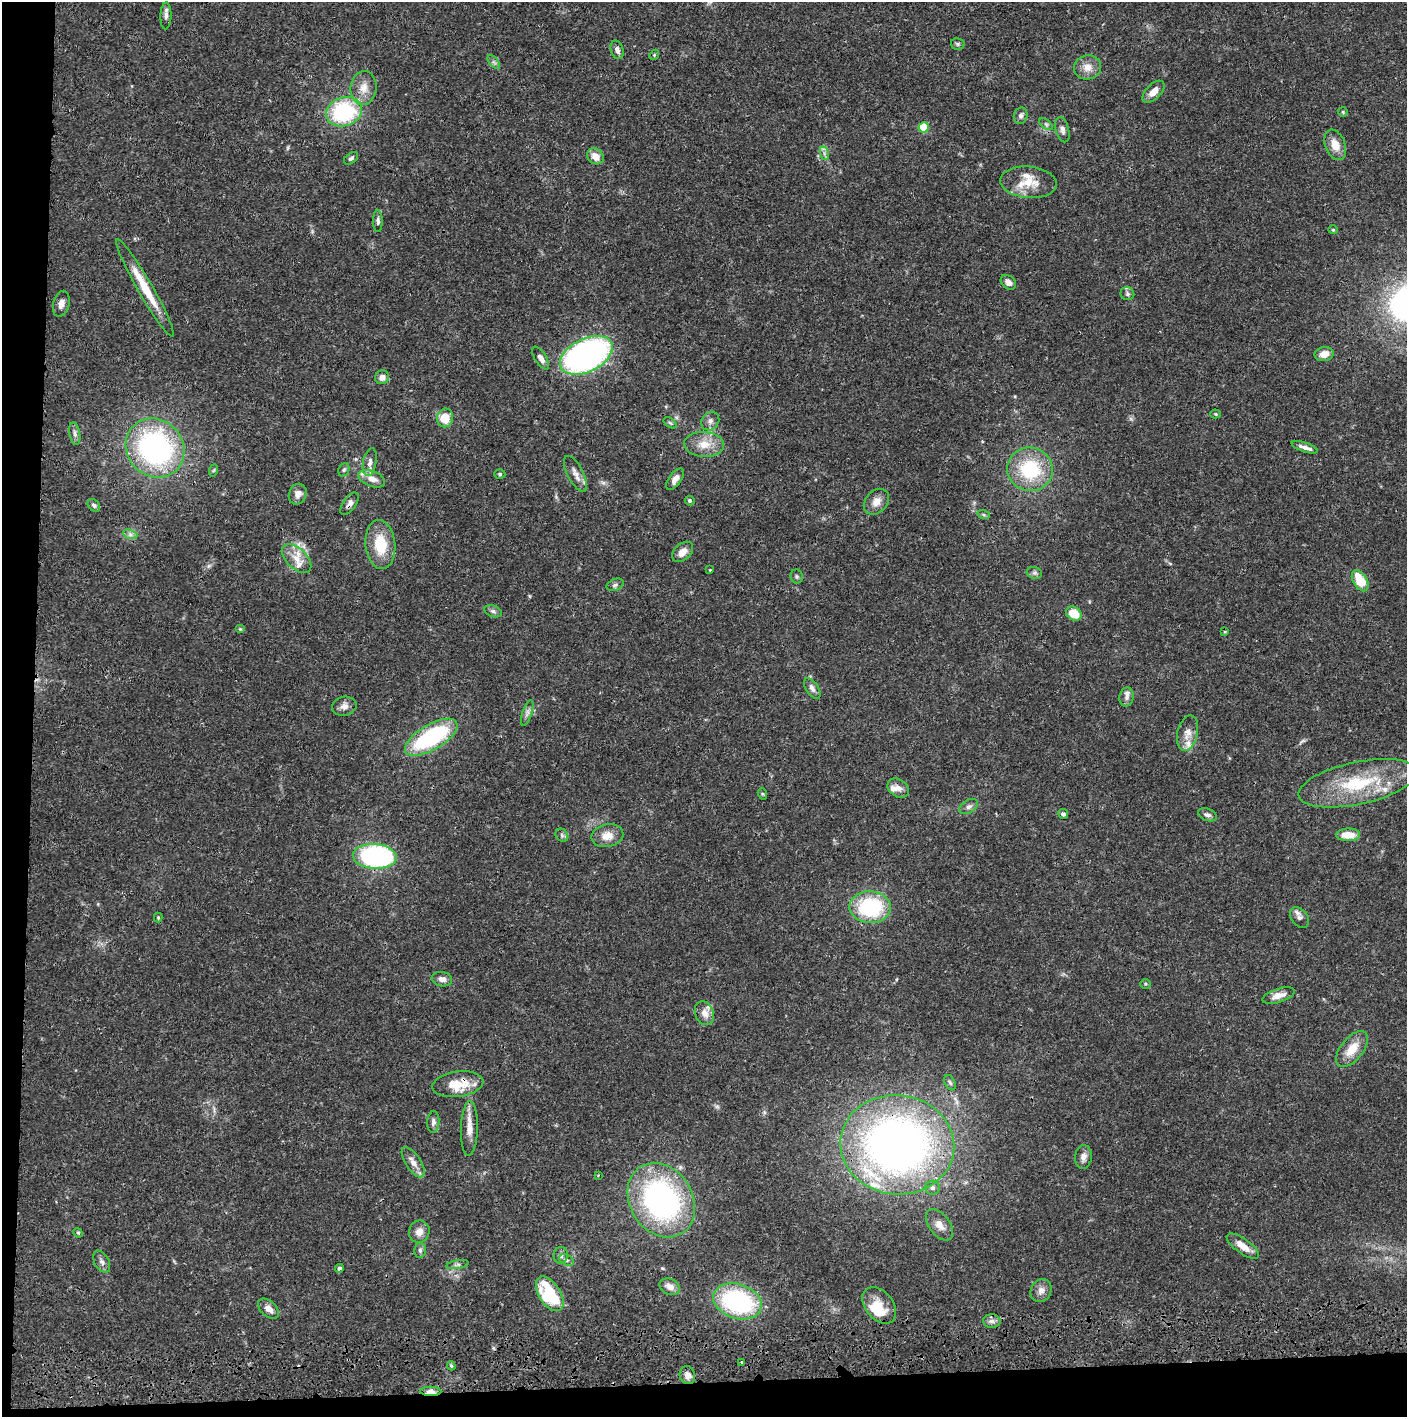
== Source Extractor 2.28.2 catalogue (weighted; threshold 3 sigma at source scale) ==
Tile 7 of 3 x 3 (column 1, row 3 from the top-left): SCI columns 14-1418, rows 119-1533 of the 4237 x 4419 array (HDU 1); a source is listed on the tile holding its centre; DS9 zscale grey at full resolution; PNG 1409 x 1419 px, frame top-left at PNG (2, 2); each listed source drawn as its Kron ellipse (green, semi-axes under 4 px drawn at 4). Shown black and unused: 5% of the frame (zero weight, under 3 of 4 exposures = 6% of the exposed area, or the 3 px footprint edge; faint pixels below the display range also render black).
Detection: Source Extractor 2.28.2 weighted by HDU 2 'WHT'; one run over the whole footprint, this tile lists its part. Background 0.0265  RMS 0.0025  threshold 0.0114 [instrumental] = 3 sigma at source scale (4.5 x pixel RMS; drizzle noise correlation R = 1.50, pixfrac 1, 0.05/0.05 arcsec/px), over >= 5 px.
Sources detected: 133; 1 too faint to see at this stretch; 2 inside a brighter object's white glare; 1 cosmic-ray / hot-pixel residue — neither listed nor drawn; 10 inside a brighter listed object's ellipse — not listed separately; the other 119 listed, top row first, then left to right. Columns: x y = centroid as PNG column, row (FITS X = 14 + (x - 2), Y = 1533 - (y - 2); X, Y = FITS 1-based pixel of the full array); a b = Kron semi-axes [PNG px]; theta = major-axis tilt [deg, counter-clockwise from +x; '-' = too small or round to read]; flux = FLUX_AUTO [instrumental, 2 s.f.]
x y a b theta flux
166 16 13 5 89 0.9
958 44 7 6 - 0.5
617 50 9 6 -73 1.4
654 55 5 4 - 0.32
494 62 8 4 -52 0.6
1087 67 13 12 - 2.5
364 88 17 13 84 3.3
1154 92 14 7 44 2.4
344 112 18 14 19 25
1343 112 5 5 - 0.34
1021 116 8 7 - 0.82
1046 124 8 4 -36 0.59
923 127 5 5 - 12
1062 130 13 6 -76 1.1
1335 145 16 10 -68 3.1
824 153 7 4 -73 0.62
595 156 9 7 -42 2.6
351 158 8 5 37 0.65
1028 182 28 15 -5 5.9
378 221 11 5 -89 0.79
1333 230 5 4 - 0.28
1008 282 8 6 -42 1.3
145 288 56 7 -60 8
1127 294 7 6 - 0.6
61 304 13 8 76 1.6
1324 354 9 7 11 2.4
586 355 28 16 26 82
541 358 13 6 -58 1.5
382 377 7 7 - 1.5
1215 414 5 4 - 0.29
445 418 9 8 - 4.9
710 421 10 8 48 1.2
670 423 7 4 -37 0.4
75 434 12 5 -81 0.84
704 444 20 12 -3 4.2
1305 447 14 4 -18 1.3
155 448 31 28 -47 53
370 462 14 6 79 1.4
1030 469 23 21 -17 16
214 470 6 4 71 0.32
344 470 7 5 68 0.5
500 474 5 4 - 0.41
575 474 20 8 -63 1.9
372 479 14 7 -21 2.2
675 479 12 6 55 1.6
298 494 10 8 66 1.7
690 501 5 4 - 0.44
876 502 14 11 47 2.3
349 504 13 6 55 1.2
94 505 7 5 -45 0.55
984 515 6 4 -18 0.39
130 534 7 4 -19 0.72
380 545 24 15 -83 8.3
683 552 12 8 43 1.9
297 558 18 10 -44 3.2
710 570 3 2 - 0.25
1034 573 8 6 -19 0.64
797 576 7 6 - 0.47
1360 581 11 7 -59 6.8
615 585 9 5 24 0.67
493 611 9 5 -21 0.71
1074 613 8 6 -33 5.8
240 629 5 4 - 0.28
1225 632 3 3 - 0.23
812 688 12 6 -57 1.1
1127 697 9 7 80 1
344 706 12 9 12 1.4
527 713 13 5 71 0.92
1187 733 18 10 76 2.4
431 737 29 12 31 28
1358 783 60 21 12 18
898 788 11 8 -33 1.6
763 794 6 4 -70 0.32
969 806 10 6 32 0.94
1063 814 5 5 - 0.66
1207 815 10 6 -21 0.9
562 835 7 6 - 0.6
1348 835 12 6 1 3.5
607 836 16 11 11 3.1
375 856 22 12 -4 55
870 907 20 16 -2 21
158 918 5 4 - 0.27
1299 918 11 8 -52 1.1
442 979 10 7 -8 1.3
1145 984 5 4 - 0.33
1278 996 17 7 18 2.4
704 1013 12 9 -69 2.2
1352 1049 21 11 51 4.5
950 1083 8 5 -62 0.55
458 1084 26 12 8 6.3
433 1122 11 6 87 0.89
469 1128 27 8 88 3.1
897 1145 57 49 -6 170
1083 1157 12 8 84 1.5
413 1162 17 7 -57 2
598 1175 2 2 - 0.21
932 1188 7 7 - 0.76
661 1200 39 31 -58 60
939 1225 18 10 -53 2.4
419 1232 11 10 - 2
78 1233 5 4 - 0.3
1243 1246 19 7 -36 3
420 1250 7 6 - 0.62
561 1255 8 7 - 0.84
567 1260 8 5 -27 0.62
102 1262 12 7 -60 1
457 1265 11 4 9 0.68
339 1268 4 3 - 0.69
670 1287 10 8 -25 1.8
1041 1290 12 10 59 1.6
550 1294 19 10 -57 16
737 1301 25 17 -18 34
879 1305 20 14 -51 4.1
269 1309 12 7 -42 1.8
992 1321 8 7 - 0.94
741 1362 3 2 - 0.36
451 1366 5 4 - 0.35
687 1375 9 7 -73 1.6
431 1391 10 4 -2 2
Overlapping masked pixels (flux is a lower limit): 6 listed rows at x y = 1062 130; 145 288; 349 504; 458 1084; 897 1145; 431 1391